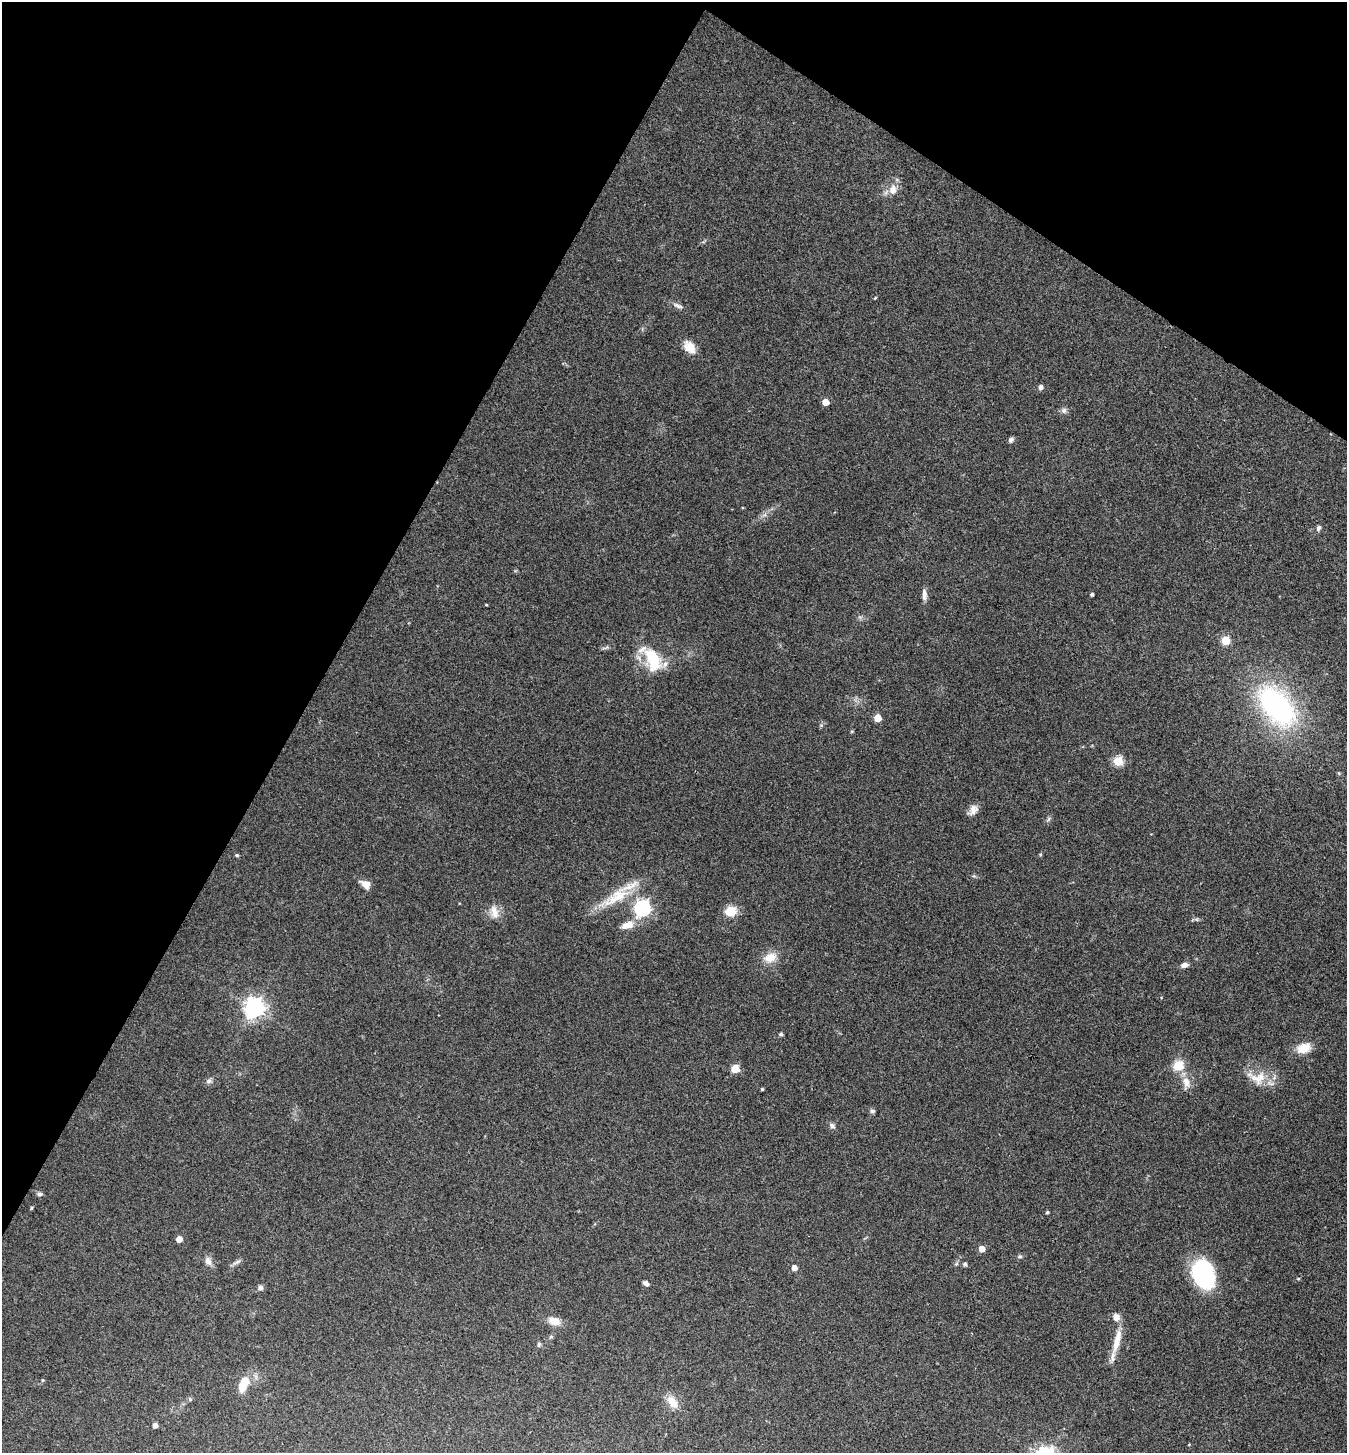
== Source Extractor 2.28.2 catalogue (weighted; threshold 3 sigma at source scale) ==
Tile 2 of 4 x 4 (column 2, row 1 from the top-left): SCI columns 1496-2840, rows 4360-5810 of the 5820 x 5813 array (HDU 1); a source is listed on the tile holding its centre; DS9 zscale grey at full resolution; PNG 1349 x 1455 px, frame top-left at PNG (2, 2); no overlay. Shown black and unused: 30% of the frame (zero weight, under 3 of 4 exposures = <1% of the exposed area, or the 3 px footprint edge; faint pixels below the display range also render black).
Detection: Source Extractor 2.28.2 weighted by HDU 2 'WHT'; one run over the whole footprint, this tile lists its part. Background 0.0707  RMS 0.0055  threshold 0.0246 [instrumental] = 3 sigma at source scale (4.5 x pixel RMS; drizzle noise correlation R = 1.50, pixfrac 1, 0.05/0.05 arcsec/px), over >= 5 px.
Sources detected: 63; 1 inside a brighter listed object's ellipse — not listed separately; the other 62 listed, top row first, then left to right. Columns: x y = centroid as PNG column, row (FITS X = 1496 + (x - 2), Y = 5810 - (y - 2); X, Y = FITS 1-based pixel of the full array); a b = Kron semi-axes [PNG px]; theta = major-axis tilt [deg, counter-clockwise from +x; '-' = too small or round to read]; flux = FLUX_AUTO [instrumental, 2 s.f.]
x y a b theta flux
893 190 12 9 81 4.7
875 298 4 3 - 0.44
678 306 16 5 -20 2.3
689 347 17 11 -51 6.6
1041 387 7 5 69 1.4
825 402 5 5 - 7.8
1064 410 8 8 - 1.8
1011 440 6 5 - 1.5
1319 528 8 6 67 1.3
1092 594 3 3 - 0.94
924 595 15 6 -87 2.7
486 605 5 3 - 0.44
1225 640 5 5 - 21
652 659 34 19 -68 22
1276 706 39 22 -49 120
878 718 5 5 - 11
1118 761 5 5 - 28
973 810 15 9 55 3.7
1040 854 5 4 - 0.67
237 855 5 4 - 0.8
365 884 11 7 -28 5
616 897 48 15 30 20
642 908 7 6 - 170
731 911 12 11 - 8.9
494 912 19 11 -74 5.7
627 925 15 8 19 6
770 957 18 12 20 7.1
1185 965 8 5 13 2.8
254 1008 7 7 - 340
781 1034 5 4 - 0.76
1304 1048 15 10 20 9
1178 1066 7 6 - 16
735 1069 5 5 - 16
1258 1078 25 18 16 11
209 1081 8 6 22 1.4
1186 1082 15 9 -74 4.9
762 1089 3 3 - 0.62
872 1111 7 5 -31 1.2
832 1126 8 6 -28 1.7
39 1194 6 5 - 1.6
31 1208 5 3 - 0.54
1047 1212 4 4 - 0.85
179 1239 5 5 - 4.3
982 1249 5 4 - 6.1
1020 1256 7 5 1 0.93
208 1261 12 8 -63 3
237 1262 14 3 24 1.5
965 1264 5 4 - 1.4
794 1268 5 4 - 4.1
1203 1275 30 21 -67 48
1298 1278 5 3 - 0.5
646 1283 6 4 -32 2
260 1287 5 5 - 2.1
1116 1317 10 8 -87 3.2
554 1321 13 9 -15 6.3
551 1337 6 4 -18 0.67
1117 1339 24 8 77 8.4
539 1344 6 5 - 0.97
243 1384 19 10 69 10
190 1399 5 4 - 0.73
672 1402 18 10 -50 6.6
155 1425 4 4 - 2.7